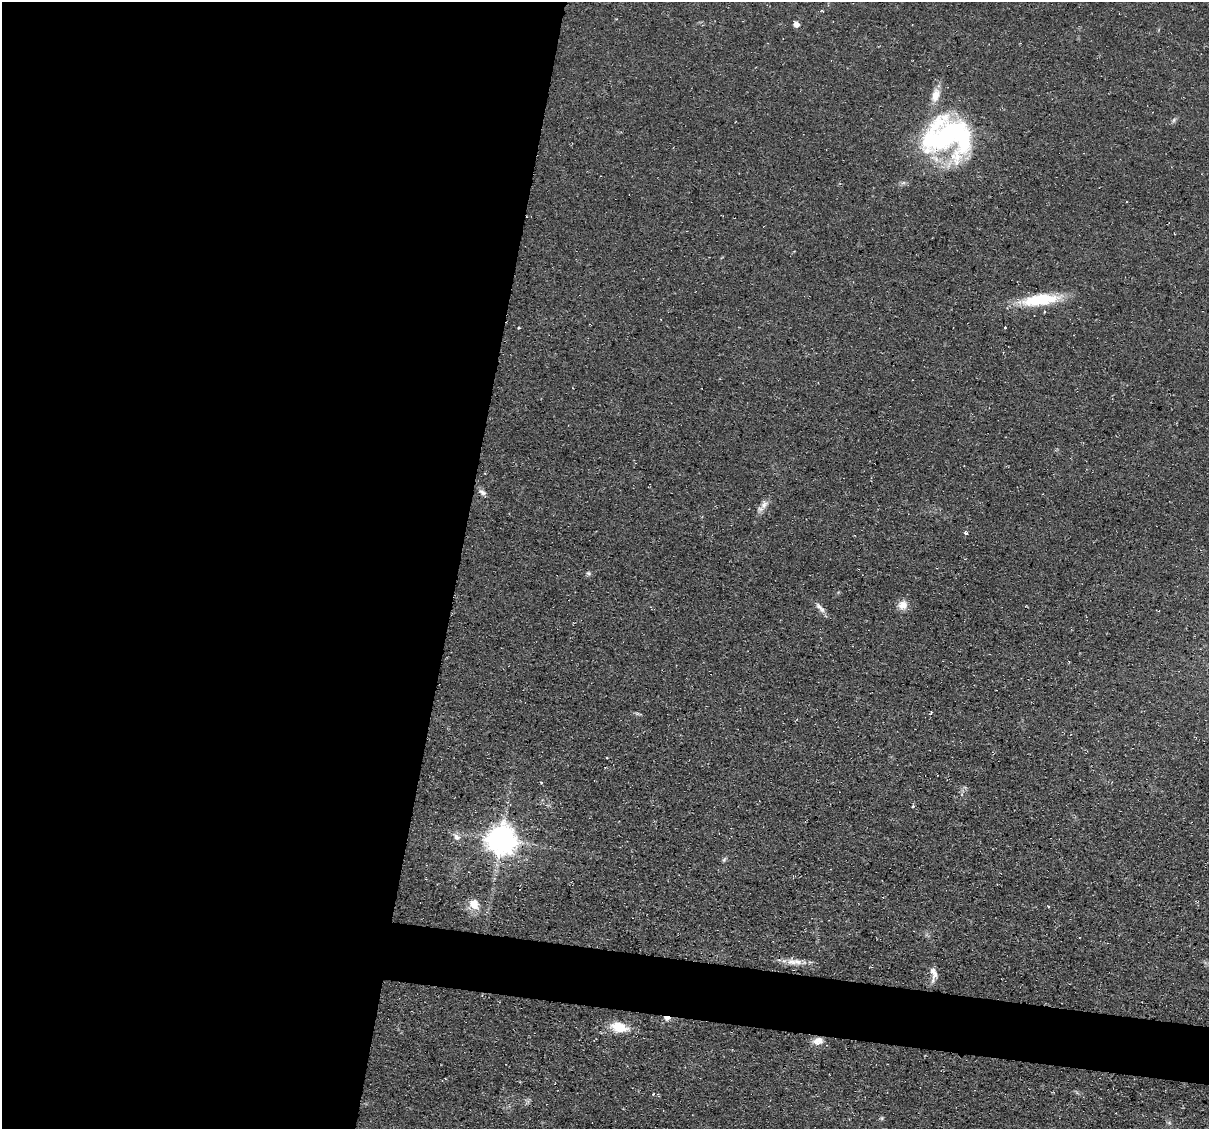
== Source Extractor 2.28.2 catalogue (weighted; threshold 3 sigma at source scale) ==
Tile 5 of 4 x 4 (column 1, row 2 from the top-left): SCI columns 1-1207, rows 2483-3609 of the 4832 x 4851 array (HDU 1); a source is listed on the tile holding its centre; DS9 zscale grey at full resolution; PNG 1211 x 1131 px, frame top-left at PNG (2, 2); no overlay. Shown black and unused: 41% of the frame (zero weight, under 3 of 4 exposures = <1% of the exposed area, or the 3 px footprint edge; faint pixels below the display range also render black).
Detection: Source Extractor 2.28.2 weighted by HDU 2 'WHT'; one run over the whole footprint, this tile lists its part. Background 0.0753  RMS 0.0077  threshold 0.0345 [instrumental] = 3 sigma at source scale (4.5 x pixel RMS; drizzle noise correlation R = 1.50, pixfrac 1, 0.05/0.05 arcsec/px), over >= 5 px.
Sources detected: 27; all 27 listed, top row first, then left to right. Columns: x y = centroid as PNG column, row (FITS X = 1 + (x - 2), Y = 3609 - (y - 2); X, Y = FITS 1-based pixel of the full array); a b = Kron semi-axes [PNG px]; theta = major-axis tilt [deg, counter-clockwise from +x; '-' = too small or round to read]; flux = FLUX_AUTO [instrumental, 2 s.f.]
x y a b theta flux
796 24 5 5 - 5.4
935 95 21 11 75 10
1174 120 6 4 88 1.4
948 136 55 41 2 170
1041 300 44 13 7 38
1005 328 3 3 - 2
482 492 11 6 -30 2.9
764 504 14 8 60 4.9
966 533 5 4 - 1.9
588 573 6 5 - 1.4
903 605 13 12 - 6.6
820 608 19 6 -48 4.2
931 713 5 3 - 0.98
541 782 4 3 - 1
913 806 3 3 - 1.6
456 837 12 7 -46 4.3
501 839 9 9 - 1200
724 860 7 5 54 1.4
474 904 13 11 -58 10
1048 906 3 3 - 0.62
792 962 17 9 -12 7.7
933 974 20 8 -86 5.9
667 1018 6 4 -6 10
619 1027 19 11 -14 18
818 1041 13 9 17 6.9
653 1094 4 3 - 0.55
882 1118 6 4 72 1
Overlapping masked pixels (flux is a lower limit): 1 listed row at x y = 667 1018